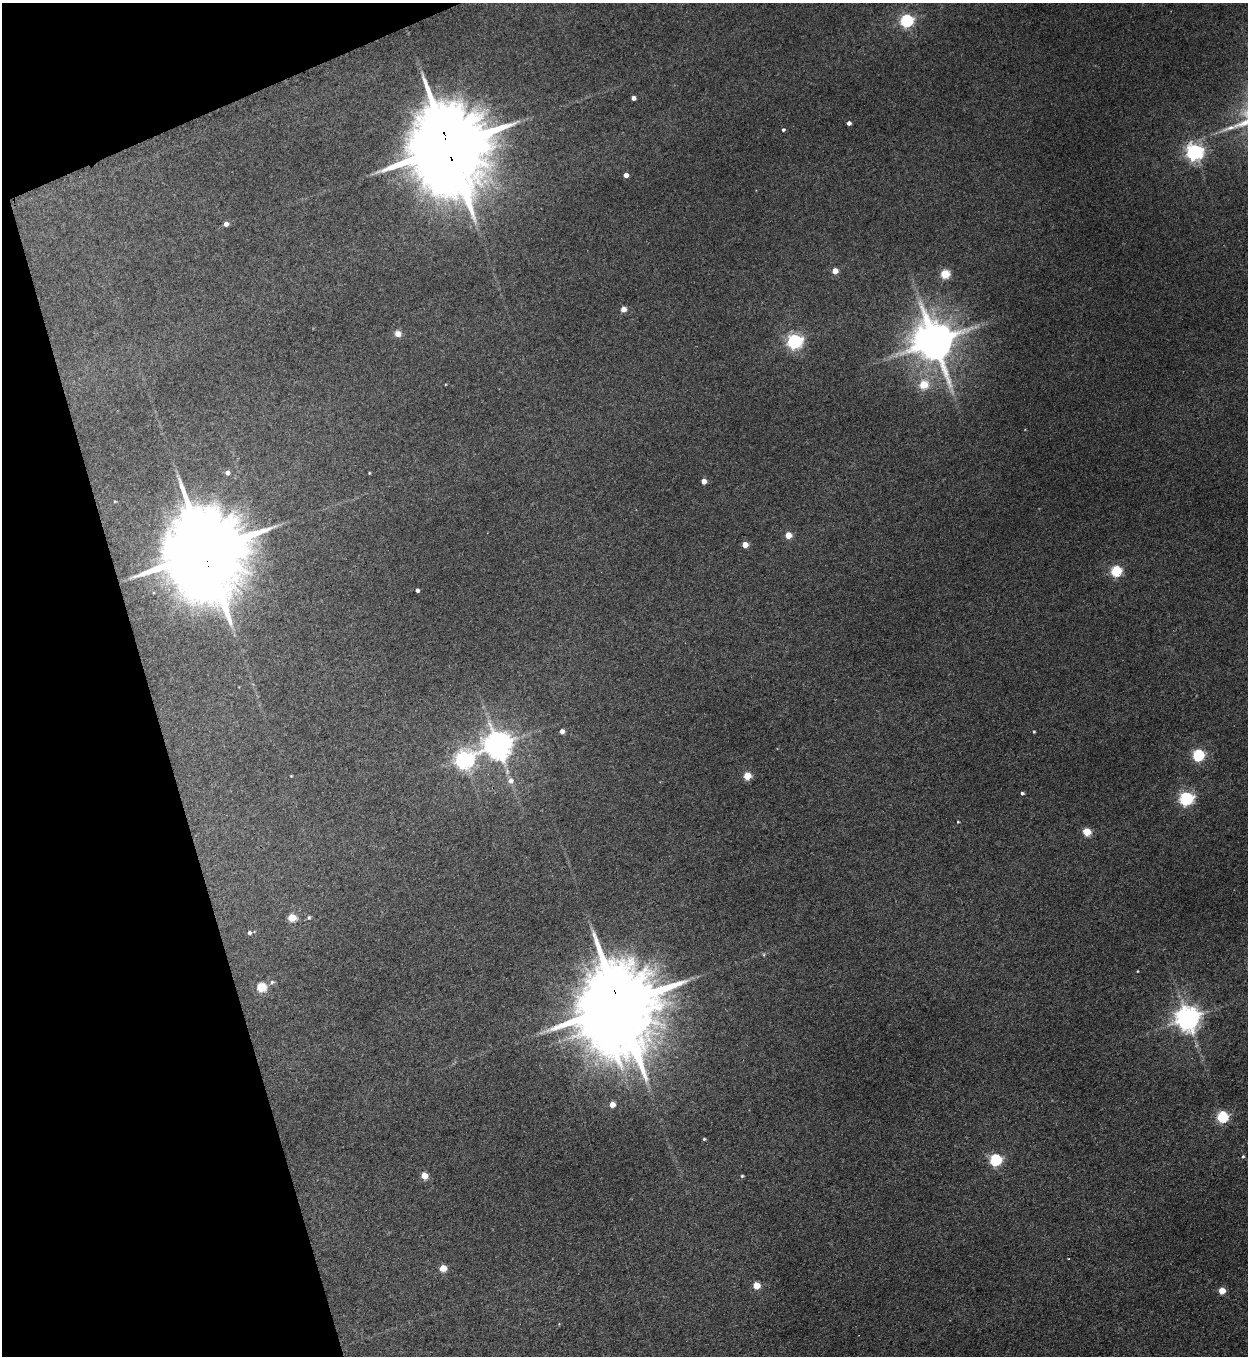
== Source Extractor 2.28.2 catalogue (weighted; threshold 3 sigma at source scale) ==
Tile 5 of 4 x 4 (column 1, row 2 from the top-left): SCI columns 281-1526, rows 2728-4081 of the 5416 x 5455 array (HDU 1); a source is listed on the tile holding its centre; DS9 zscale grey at full resolution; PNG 1250 x 1358 px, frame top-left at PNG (2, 3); no overlay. Shown black and unused: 15% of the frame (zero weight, under 3 of 4 exposures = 3% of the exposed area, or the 3 px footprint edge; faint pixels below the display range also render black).
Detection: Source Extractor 2.28.2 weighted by HDU 2 'WHT'; one run over the whole footprint, this tile lists its part. Background 0.189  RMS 0.0084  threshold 0.0377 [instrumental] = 3 sigma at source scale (4.5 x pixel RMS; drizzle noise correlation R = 1.50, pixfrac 1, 0.05/0.05 arcsec/px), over >= 5 px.
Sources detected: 58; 2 inside a brighter object's white glare — not listed; the other 56 listed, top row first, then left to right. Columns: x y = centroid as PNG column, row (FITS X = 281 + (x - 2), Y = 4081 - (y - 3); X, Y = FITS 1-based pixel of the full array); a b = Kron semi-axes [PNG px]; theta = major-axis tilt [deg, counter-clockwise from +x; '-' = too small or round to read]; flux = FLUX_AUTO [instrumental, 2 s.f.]
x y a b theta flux
906 21 6 5 - 140
633 98 4 4 - 4.5
849 123 4 4 - 3.1
783 130 4 4 - 1.5
448 147 26 21 -77 15000
1194 152 6 6 - 350
626 175 4 4 - 5.3
226 224 5 4 - 4.5
835 271 4 4 - 12
945 274 5 5 - 41
623 309 6 6 - 4.5
398 334 8 7 - 5.3
794 341 6 6 - 240
934 341 13 11 -89 3400
923 385 5 5 - 31
227 473 5 5 - 3.9
369 473 3 3 - 0.75
704 481 4 4 - 6.5
115 501 4 3 - 0.65
788 535 5 4 - 15
745 545 4 4 - 12
204 550 28 19 -74 18000
1116 571 5 5 - 75
417 590 4 3 - 2.1
562 731 4 4 - 5.1
1034 732 4 3 - 0.87
497 745 9 8 - 1300
1198 755 6 5 - 110
464 760 8 7 - 410
291 776 3 3 - 0.65
747 776 5 5 - 26
511 781 8 7 - 4.8
1022 793 4 3 - 1.5
1186 799 6 6 - 180
958 822 3 3 - 0.8
1087 832 5 5 - 29
309 917 6 5 - 1.5
292 918 5 5 - 29
249 933 5 4 - 1.9
764 955 6 4 -72 0.96
1137 971 3 2 - 0.59
272 982 7 6 - 2.4
261 987 5 5 - 49
619 1006 28 18 -74 16000
1187 1018 8 8 - 940
612 1105 4 4 - 9.6
1222 1117 5 5 - 96
704 1139 4 4 - 1.1
1243 1157 5 4 - 1.1
995 1160 6 5 - 110
424 1176 5 5 - 18
742 1176 4 4 - 1.2
1068 1259 3 2 - 1
443 1268 5 5 - 18
756 1285 5 5 - 19
1222 1291 5 5 - 16
Overlapping masked pixels (flux is a lower limit): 4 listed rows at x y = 448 147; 1194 152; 204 550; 619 1006